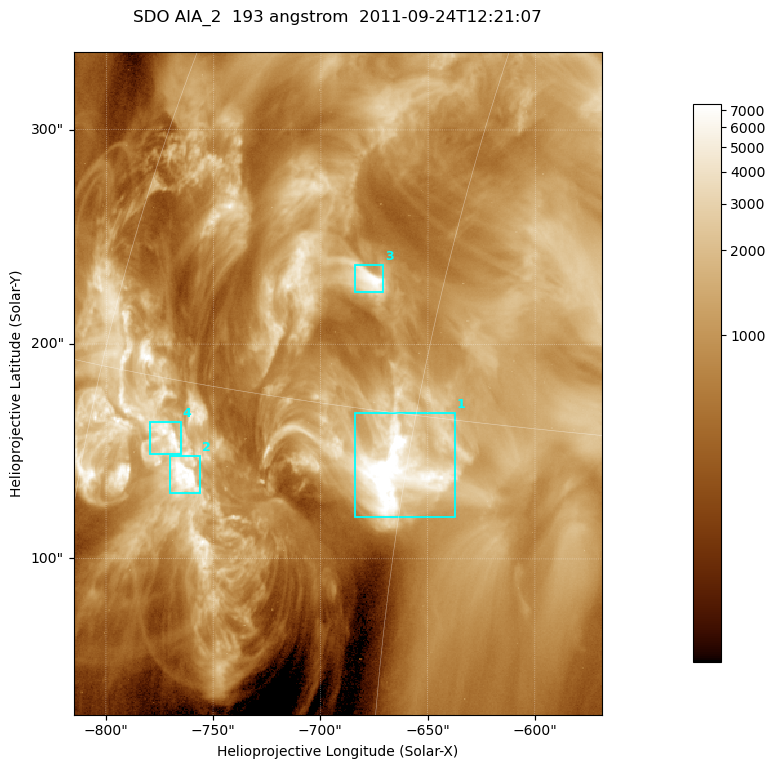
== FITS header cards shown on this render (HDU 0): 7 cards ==
TELESCOP= 'SDO     '           /
INSTRUME= 'AIA_2   '           /
WAVELNTH=                  193 /
WAVEUNIT= 'angstrom'           /
DATE-OBS= '2011-09-24T12:21:07.84' /
CTYPE1  = 'HPLN-TAN'           /
CTYPE2  = 'HPLT-TAN'           /

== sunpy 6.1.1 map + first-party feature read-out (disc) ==
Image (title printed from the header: SDO AIA_2  193 angstrom  2011-09-24T12:21:07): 410 x 514 px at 0.601 arcsec/px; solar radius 957 arcsec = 1592 px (partial field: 2.6% of the solar disc is inside the frame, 100% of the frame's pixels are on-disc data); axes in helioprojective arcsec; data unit not stated in the header (colour bar unlabelled)
Pointing: header CRPIX1/2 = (2043.81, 2047.21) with CRVAL1/2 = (0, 0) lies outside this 410 x 514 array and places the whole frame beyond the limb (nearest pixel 1.41 R_sun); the SolarSoft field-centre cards XCEN/YCEN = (-692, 181.7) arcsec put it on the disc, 1324 arcsec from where CRPIX/CRVAL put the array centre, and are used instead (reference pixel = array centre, CRVAL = XCEN/YCEN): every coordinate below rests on XCEN/YCEN
Orientation: roll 0.0565 deg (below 1 deg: not rotated)
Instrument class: DISC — disc imager (sunpy class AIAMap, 193 A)
Bright regions (active regions / flare kernels): reference = the on-disc median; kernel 3 px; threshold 5 sigma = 2933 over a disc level ~921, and >= 1.15x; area >= 210 px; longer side >= 5 px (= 3 arcsec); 4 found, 4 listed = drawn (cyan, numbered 1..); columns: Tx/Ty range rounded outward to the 2 arcsec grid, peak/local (2 s.f.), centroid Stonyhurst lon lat
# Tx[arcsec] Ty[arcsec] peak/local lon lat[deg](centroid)
1 -684..-636 118..168 15 -45 +13
2 -770..-756 130..148 11 -55 +12
3 -684..-670 224..238 8.6 -48 +19
4 -780..-764 148..164 7.9 -56 +13